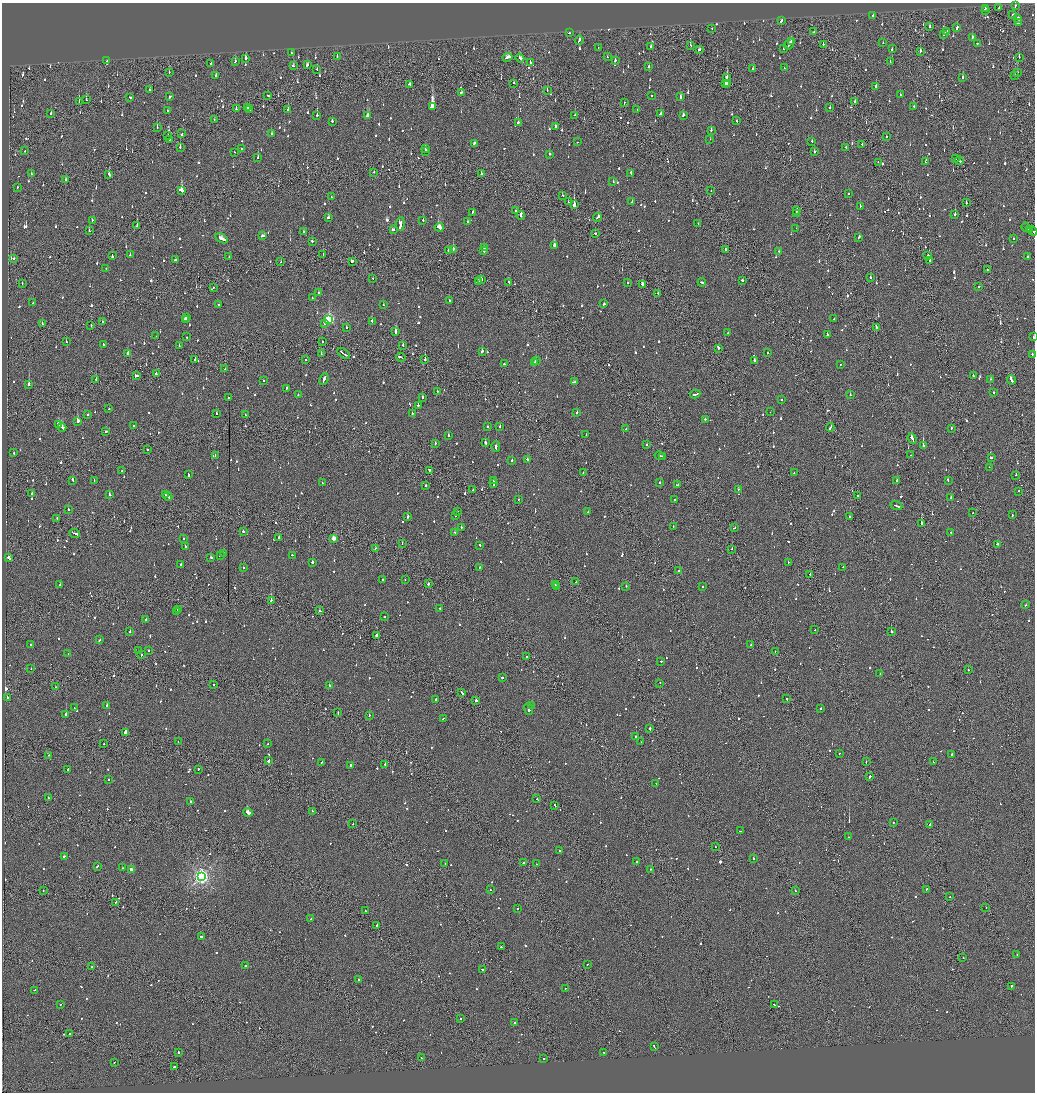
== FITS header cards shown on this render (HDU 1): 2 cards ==
NAXIS1  =                 2065
NAXIS2  =                 2180

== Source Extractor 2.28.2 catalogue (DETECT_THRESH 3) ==
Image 2065 x 2180 px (HDU 1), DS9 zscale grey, zoomed out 1/2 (1 PNG px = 2 x 2 image px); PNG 1037 x 1094 px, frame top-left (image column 1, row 2179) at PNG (2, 3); each listed source drawn as its Kron ellipse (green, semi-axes under 4 px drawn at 4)
Background -0.0723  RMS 0.063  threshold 0.188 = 3 sigma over >= 5 px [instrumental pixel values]
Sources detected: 1422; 71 cannot appear on this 1/2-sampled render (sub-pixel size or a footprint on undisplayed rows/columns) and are neither listed nor drawn; of the other 1351, the 500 brightest by FLUX_AUTO listed and drawn (851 fainter detections omitted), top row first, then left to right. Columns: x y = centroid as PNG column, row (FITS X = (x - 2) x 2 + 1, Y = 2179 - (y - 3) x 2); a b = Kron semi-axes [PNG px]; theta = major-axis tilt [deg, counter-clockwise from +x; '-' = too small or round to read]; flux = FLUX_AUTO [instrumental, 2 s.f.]
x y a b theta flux
1015 5 3 2 - 140
985 8 2 2 - 62
999 8 2 2 - 160
985 10 3 2 - 66
1012 14 2 2 - 110
873 15 2 2 - 94
1017 18 2 2 - 710
782 21 3 2 - 240
1018 23 3 2 - 270
930 27 2 2 - 130
712 28 2 2 - 56
957 28 3 2 - 110
814 32 2 1 - 260
946 32 4 2 - 250
569 33 2 1 - 72
944 35 3 2 - 360
972 38 3 2 - 80
579 40 5 2 - 190
791 41 3 2 - 140
883 43 2 2 - 57
977 43 2 2 - 210
789 44 6 2 60 230
823 44 2 1 - 360
690 45 3 2 - 56
651 46 2 2 - 130
598 47 2 2 - 89
699 49 2 2 - 310
784 49 2 2 - 62
892 49 3 2 - 77
920 51 2 2 - 250
292 53 2 2 - 63
337 56 3 2 - 59
508 57 5 2 - 330
607 57 2 1 - 87
1019 57 2 1 - 140
245 58 2 2 - 230
520 58 4 2 - 210
615 60 2 2 - 67
107 61 2 2 - 79
235 61 3 2 - 62
530 62 2 2 - 160
890 62 2 2 - 67
211 63 2 2 - 280
307 65 3 2 - 120
293 66 2 2 - 100
648 67 2 2 - 75
784 68 2 2 - 64
317 69 2 2 - 100
753 69 2 2 - 96
169 72 2 2 - 66
1017 72 2 2 - 66
216 75 2 2 - 95
1015 76 2 2 - 77
727 77 3 2 - 210
963 78 2 2 - 230
513 83 2 2 - 62
727 83 3 2 - 110
409 84 3 2 - 110
725 84 2 2 - 60
876 86 3 2 - 180
150 90 2 2 - 62
547 91 3 1 - 81
461 93 3 2 - 97
652 95 2 2 - 60
900 95 2 2 - 83
268 96 2 2 - 76
130 97 2 2 - 61
170 97 4 2 - 120
680 97 3 2 - 160
86 100 2 1 - 170
855 101 2 1 - 240
79 102 2 1 - 130
624 102 2 1 - 270
914 106 2 2 - 63
247 107 2 2 - 330
433 107 4 3 - 5600
830 107 3 2 - 97
236 109 2 2 - 240
249 109 2 2 - 55
288 110 2 2 - 100
637 110 2 1 - 85
168 111 2 2 - 56
51 113 2 2 - 230
661 114 3 2 - 140
317 115 2 2 - 1000
368 115 4 2 - 420
575 115 2 1 - 120
683 115 3 2 - 110
214 120 2 1 - 66
332 121 2 2 - 100
736 121 2 2 - 77
518 123 2 2 - 170
556 126 2 2 - 110
157 128 2 1 - 140
711 130 2 2 - 110
271 133 2 2 - 84
182 134 2 2 - 200
168 135 2 1 - 55
886 137 2 2 - 67
169 139 2 1 - 130
710 139 2 2 - 55
812 141 3 2 - 84
577 142 2 1 - 140
474 143 3 2 - 86
862 145 3 1 - 100
180 147 2 2 - 150
846 147 3 2 - 160
241 148 2 1 - 85
425 149 2 2 - 160
25 151 2 2 - 69
426 151 2 2 - 94
235 152 2 2 - 82
814 152 2 2 - 58
549 154 2 2 - 88
258 157 2 2 - 130
955 159 2 2 - 86
959 160 4 2 - 130
878 162 2 1 - 75
925 162 2 2 - 100
374 172 2 2 - 76
481 173 4 2 - 210
631 173 3 2 - 110
31 174 2 2 - 84
109 174 3 2 - 120
66 179 2 1 - 130
613 182 2 2 - 63
17 187 2 2 - 63
181 190 3 2 - 420
711 190 2 1 - 76
848 194 2 2 - 110
563 195 2 2 - 55
331 197 2 2 - 60
568 202 2 2 - 74
632 202 3 2 - 210
966 203 2 2 - 100
574 204 3 2 - 1500
860 206 2 2 - 93
797 210 3 2 - 180
516 211 2 2 - 85
473 212 3 2 - 63
796 214 4 1 - 140
955 214 2 2 - 290
521 215 4 2 - 440
328 217 3 2 - 120
598 217 4 2 - 190
92 220 2 2 - 82
423 220 2 2 - 130
467 222 2 2 - 74
400 224 7 3 85 310
698 224 2 1 - 260
137 225 3 1 - 210
439 227 5 2 - 490
1026 227 5 2 - 140
796 228 2 1 - 150
393 230 3 2 - 230
1030 230 3 1 - 200
89 231 2 1 - 63
303 231 2 2 - 85
1032 231 5 2 - 260
595 233 2 2 - 75
263 236 4 2 - 110
859 237 3 2 - 100
221 238 7 2 -29 270
1013 238 2 2 - 57
312 241 2 2 - 120
554 245 2 2 - 440
484 247 2 2 - 73
453 249 2 1 - 270
726 249 2 2 - 230
483 250 3 2 - 69
448 251 2 2 - 62
779 251 2 2 - 56
130 255 2 2 - 100
323 255 2 2 - 70
928 255 2 2 - 200
112 256 4 2 - 200
229 257 2 2 - 60
1027 257 2 2 - 69
14 259 2 2 - 60
175 260 2 2 - 77
930 260 2 2 - 180
281 261 2 1 - 110
352 261 3 2 - 160
106 268 2 2 - 74
987 270 2 1 - 380
373 278 2 2 - 59
870 278 2 2 - 110
481 280 2 2 - 120
742 280 2 2 - 590
478 281 2 2 - 97
509 282 3 2 - 140
702 282 4 2 - 250
627 283 2 2 - 61
22 284 2 2 - 65
642 284 3 2 - 190
979 286 2 2 - 57
213 287 2 2 - 92
318 292 2 2 - 97
658 293 3 1 - 100
312 298 2 2 - 62
449 301 2 2 - 79
33 303 2 2 - 120
218 304 2 2 - 82
604 304 2 2 - 86
383 305 2 2 - 64
186 317 2 2 - 270
185 319 2 2 - 140
329 319 4 3 - 1200
834 319 2 1 - 130
103 321 2 2 - 60
372 321 2 2 - 150
42 323 2 1 - 57
325 324 2 2 - 84
91 325 2 2 - 290
346 327 2 2 - 72
876 328 2 2 - 190
396 332 3 2 - 900
728 333 2 2 - 92
827 335 2 2 - 140
156 336 2 1 - 63
187 337 2 2 - 74
1033 337 2 2 - 85
322 341 2 1 - 79
66 342 2 2 - 73
103 345 3 2 - 87
403 345 2 2 - 170
179 346 2 1 - 93
718 348 2 2 - 410
482 351 3 2 - 110
343 353 7 2 -37 320
768 353 2 2 - 130
128 354 3 2 - 240
321 354 2 1 - 93
1032 354 2 2 - 83
401 357 5 2 - 170
195 359 2 1 - 140
305 359 2 2 - 220
425 359 2 1 - 250
754 360 2 2 - 180
536 361 2 2 - 75
534 363 3 2 - 140
504 364 2 2 - 81
840 364 2 2 - 190
225 369 2 2 - 220
156 374 2 2 - 310
137 376 4 2 - 150
973 376 2 1 - 200
96 379 2 1 - 110
324 379 6 2 67 310
990 379 2 2 - 120
264 380 2 2 - 270
1011 380 5 2 - 220
574 382 3 2 - 170
29 385 2 2 - 800
286 388 2 2 - 58
437 391 2 2 - 62
993 392 2 2 - 100
695 394 5 2 - 340
298 395 2 2 - 65
850 395 2 2 - 60
423 397 2 2 - 320
229 398 2 2 - 100
781 399 2 2 - 70
418 405 2 2 - 290
109 409 2 2 - 340
577 412 2 2 - 300
770 412 2 1 - 66
216 413 2 2 - 150
412 413 2 2 - 82
88 414 2 2 - 340
245 415 2 2 - 57
705 419 2 2 - 200
77 421 3 2 - 670
59 424 4 2 - 220
134 426 2 2 - 100
500 426 2 2 - 69
62 427 4 2 - 330
487 427 2 2 - 61
830 427 4 2 - 160
951 428 2 2 - 150
626 429 2 2 - 80
106 431 3 2 - 80
448 435 2 2 - 56
586 435 2 2 - 60
912 439 6 2 -70 520
435 443 2 2 - 58
485 443 3 2 - 170
647 445 2 2 - 120
496 446 5 2 - 330
923 446 2 2 - 1200
147 449 2 1 - 110
14 453 2 2 - 83
215 455 3 2 - 230
911 455 2 2 - 76
660 456 5 2 - 180
663 456 2 2 - 78
991 458 3 2 - 270
527 459 3 2 - 79
512 460 2 2 - 190
989 467 2 2 - 65
122 471 2 2 - 67
429 471 3 2 - 280
583 473 2 2 - 70
794 473 2 2 - 68
188 475 3 2 - 170
1016 475 2 2 - 150
73 480 3 2 - 150
94 480 2 2 - 57
948 480 2 2 - 130
493 481 2 2 - 76
897 481 2 2 - 76
659 482 2 2 - 150
322 483 2 2 - 58
494 484 3 2 - 140
677 485 3 2 - 140
425 486 2 2 - 98
738 489 2 2 - 74
473 490 2 1 - 78
1019 491 2 2 - 69
32 494 2 2 - 77
109 494 2 2 - 150
166 495 3 2 - 140
857 495 2 1 - 210
168 496 4 2 - 210
951 498 4 2 - 240
518 499 2 2 - 66
674 500 2 2 - 97
896 506 6 2 -22 400
69 509 2 2 - 61
457 511 2 2 - 58
588 512 2 2 - 77
973 513 2 1 - 220
1012 515 2 2 - 300
455 516 2 2 - 63
408 517 2 2 - 86
849 517 2 1 - 270
57 519 3 1 - 120
921 523 2 2 - 480
673 527 2 1 - 58
461 528 2 2 - 73
734 528 3 1 - 67
243 531 2 2 - 260
951 532 2 1 - 130
75 533 5 2 - 230
455 533 4 2 - 150
279 537 3 2 - 150
334 538 3 3 - 140
183 539 2 2 - 120
402 543 2 1 - 59
997 544 2 2 - 140
480 545 2 2 - 140
185 547 3 2 - 180
375 549 3 1 - 87
732 549 2 1 - 57
224 553 3 2 - 160
293 555 3 2 - 87
220 556 3 2 - 65
8 557 3 2 - 450
211 557 2 2 - 150
312 562 2 2 - 240
788 562 2 1 - 93
181 564 2 2 - 97
479 567 2 2 - 60
843 567 2 2 - 120
244 568 2 2 - 99
679 571 2 2 - 110
810 574 2 2 - 110
383 579 2 2 - 55
405 580 2 2 - 62
576 581 3 1 - 100
428 584 2 2 - 99
60 585 2 2 - 110
555 585 2 1 - 240
626 586 2 2 - 93
556 587 2 1 - 110
702 587 2 2 - 76
271 600 2 1 - 190
1026 605 3 2 - 68
440 609 2 2 - 66
178 610 2 2 - 71
320 611 2 2 - 78
176 612 2 1 - 130
384 617 2 2 - 56
146 619 2 2 - 61
815 629 2 1 - 120
891 631 2 1 - 360
130 632 2 2 - 110
376 635 2 2 - 210
100 640 2 2 - 120
31 645 2 2 - 77
751 645 2 2 - 73
148 650 2 2 - 56
138 651 2 2 - 82
775 652 2 1 - 69
68 654 2 1 - 81
141 655 2 2 - 76
527 656 2 1 - 77
661 661 2 2 - 110
31 669 2 1 - 140
968 670 2 2 - 79
880 673 2 2 - 70
502 677 2 1 - 340
660 683 2 1 - 110
214 685 2 2 - 250
330 685 3 2 - 94
55 687 2 1 - 67
461 693 3 2 - 330
7 697 2 2 - 74
787 698 3 1 - 68
436 699 2 2 - 120
476 701 2 2 - 230
532 705 2 2 - 120
107 706 2 2 - 260
74 708 2 2 - 66
821 708 2 2 - 100
528 709 6 2 -69 400
338 713 2 2 - 60
66 714 2 2 - 970
369 715 2 2 - 58
443 718 2 2 - 55
650 729 3 2 - 220
125 732 3 2 - 620
636 737 2 2 - 79
178 742 2 1 - 70
641 742 2 1 - 70
104 744 2 1 - 98
268 744 2 2 - 84
839 753 2 2 - 55
48 755 2 1 - 100
951 755 2 2 - 430
269 760 2 2 - 650
322 762 2 2 - 94
866 762 2 1 - 77
933 762 2 2 - 62
385 764 2 2 - 220
350 765 2 2 - 130
68 769 3 2 - 87
198 769 2 2 - 89
870 777 4 2 - 130
109 779 2 2 - 130
656 783 2 1 - 76
48 798 2 2 - 200
537 799 2 1 - 66
191 801 2 2 - 69
555 805 3 1 - 86
312 811 2 2 - 94
248 812 5 2 - 2100
893 822 2 2 - 140
353 824 2 2 - 58
930 825 4 1 - 230
740 831 2 2 - 450
848 837 2 2 - 60
715 847 2 2 - 56
560 851 2 2 - 77
64 856 3 2 - 95
753 859 2 2 - 290
637 862 2 2 - 64
523 863 2 2 - 67
445 864 2 2 - 110
536 864 2 1 - 73
97 866 3 2 - 120
122 868 2 2 - 74
650 869 2 2 - 280
131 870 3 2 - 110
201 876 4 4 - 4400
926 889 2 2 - 81
43 890 2 1 - 66
490 890 2 2 - 59
795 891 2 1 - 63
950 897 2 2 - 100
116 902 2 1 - 80
986 907 2 1 - 72
518 908 2 1 - 60
365 911 2 1 - 73
311 919 2 2 - 71
377 925 2 2 - 140
202 936 3 2 - 140
501 947 2 2 - 110
1017 955 2 2 - 130
963 957 2 2 - 62
587 964 2 2 - 68
245 966 2 2 - 66
92 967 2 2 - 66
482 969 3 2 - 170
358 980 2 2 - 110
1011 986 3 2 - 130
565 988 2 1 - 200
34 990 3 2 - 65
60 1005 2 2 - 90
774 1005 3 2 - 120
460 1018 2 2 - 79
515 1022 2 2 - 68
69 1034 2 1 - 280
654 1047 4 2 - 150
178 1052 2 2 - 85
604 1052 2 2 - 110
421 1058 2 2 - 120
544 1058 2 2 - 350
114 1062 2 2 - 180
175 1066 3 2 - 64
At the frame edge (FLAGS 8, measured only in part): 1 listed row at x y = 1033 337
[851 fainter detections neither listed nor drawn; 71 sub-pixel or undisplayed-footprint detections neither listed nor drawn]